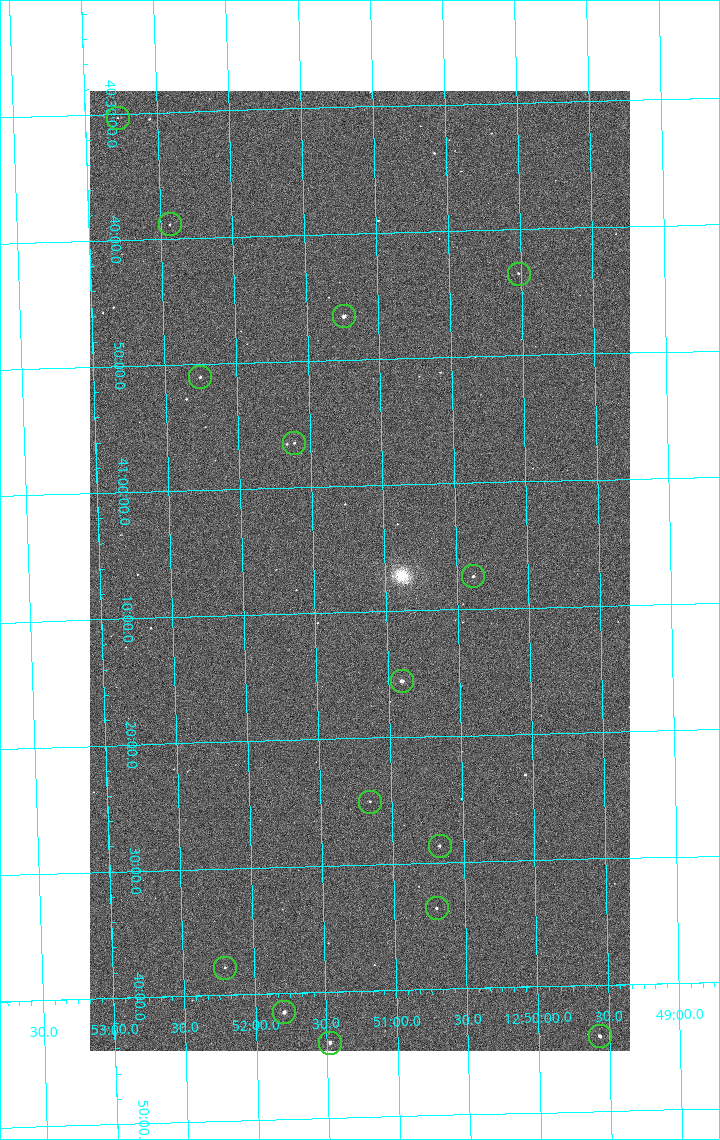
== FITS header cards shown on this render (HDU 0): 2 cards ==
NAXIS1  =                 1080 / length of data axis 1
NAXIS2  =                 1920 / length of data axis 2

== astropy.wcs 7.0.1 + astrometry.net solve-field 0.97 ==
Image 1080 x 1920 px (HDU 0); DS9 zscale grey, zoomed out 1/2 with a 90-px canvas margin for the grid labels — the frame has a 2x2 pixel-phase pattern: the four 2x2 pixel phases sit at different levels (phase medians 702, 628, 609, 698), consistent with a one-shot-colour (mosaic) sensor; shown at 1/2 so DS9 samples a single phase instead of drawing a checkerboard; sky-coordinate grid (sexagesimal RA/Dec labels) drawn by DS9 from the SOLVED WCS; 15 Tycho-2 reference stars matched to detected sources circled (green)
Header WCS: none
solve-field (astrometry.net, Tycho-2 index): SOLVED blind (the file carries no WCS)
Solved WCS: RA---TAN-SIP/DEC--TAN-SIP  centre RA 12:51:11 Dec +41:07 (192.79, +41.11 deg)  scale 2.38 arcsec/px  FOV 42.8' x 76.0'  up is -178 deg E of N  parity flipped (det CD > 0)
(file carries no celestial WCS; the grid is the blind solution)
Tycho-2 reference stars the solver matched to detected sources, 15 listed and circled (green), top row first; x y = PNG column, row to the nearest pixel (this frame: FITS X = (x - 90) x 2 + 1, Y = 1920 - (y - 91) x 2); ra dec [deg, ICRS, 3 dp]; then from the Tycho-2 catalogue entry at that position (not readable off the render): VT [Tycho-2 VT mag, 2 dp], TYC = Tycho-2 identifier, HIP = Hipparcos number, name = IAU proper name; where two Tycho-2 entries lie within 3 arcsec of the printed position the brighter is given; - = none
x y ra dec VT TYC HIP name
118 118 193.194 +40.505 12.48 3021-1340-1 - -
170 224 193.109 +40.648 12.32 3021-1216-1 - -
518 274 192.504 +40.725 11.86 3021-1162-1 - -
344 316 192.810 +40.776 9.69 3021-1108-1 - -
200 378 193.064 +40.851 11.36 3021-1025-1 - -
294 444 192.903 +40.941 11.82 3021-941-1 - -
473 576 192.596 +41.123 11.21 3021-53-1 - -
402 682 192.726 +41.259 9.76 3023-213-1 62700 -
370 802 192.787 +41.417 12.26 3023-139-1 - -
440 846 192.667 +41.478 11.08 3023-113-1 - -
436 908 192.675 +41.560 11.35 3023-88-1 - -
225 968 193.051 +41.631 12.16 3023-47-1 - -
284 1012 192.949 +41.692 10.25 3023-19-1 - -
600 1036 192.392 +41.734 11.39 3023-243-1 - -
330 1043 192.870 +41.734 10.72 3023-898-1 - -